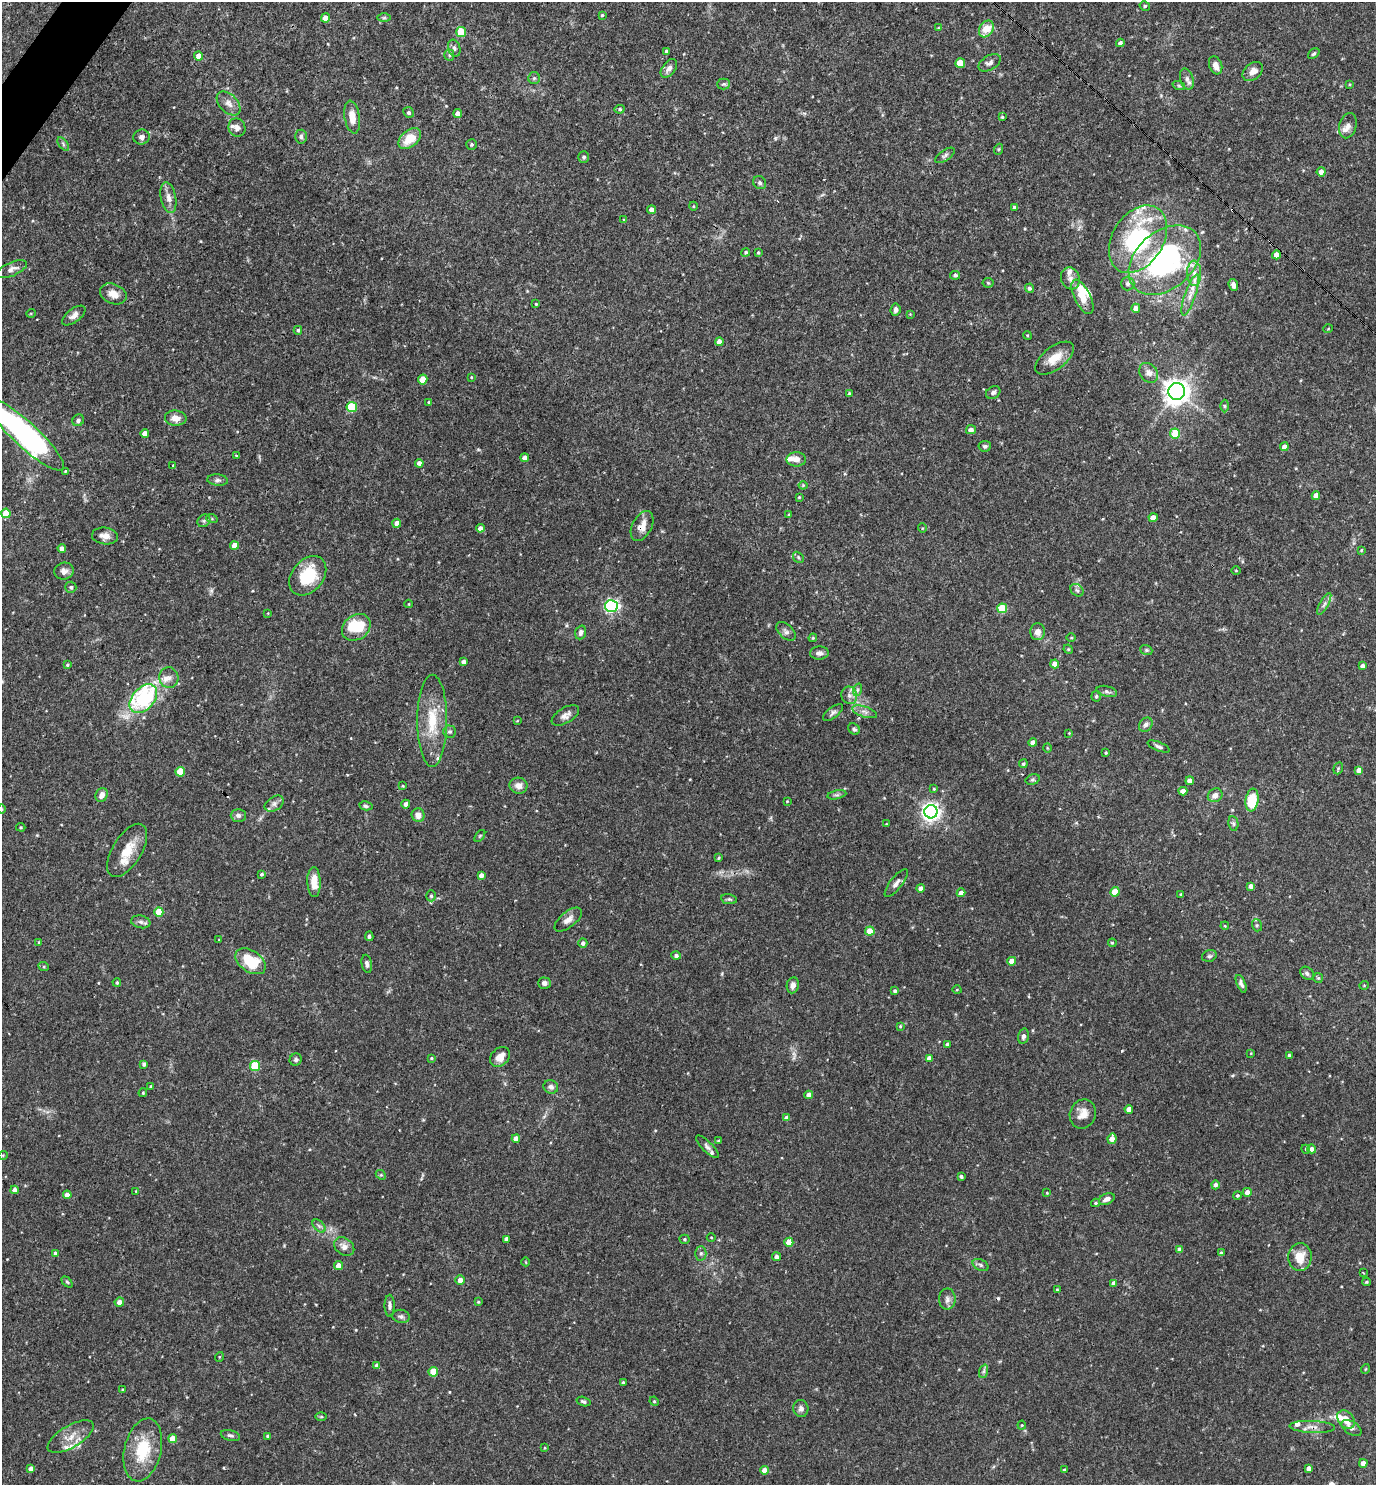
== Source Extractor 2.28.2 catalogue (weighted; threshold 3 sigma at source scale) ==
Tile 11 of 4 x 4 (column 3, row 3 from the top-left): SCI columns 2897-4270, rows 1484-2966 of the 5935 x 5931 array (HDU 1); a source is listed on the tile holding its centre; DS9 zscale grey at full resolution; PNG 1378 x 1487 px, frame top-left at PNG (2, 2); each listed source drawn as its Kron ellipse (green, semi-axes under 4 px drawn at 4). Shown black and unused: <1% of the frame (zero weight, under 3 of 4 exposures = <1% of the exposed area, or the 3 px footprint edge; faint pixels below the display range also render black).
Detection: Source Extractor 2.28.2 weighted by HDU 2 'WHT'; one run over the whole footprint, this tile lists its part. Background 0.0714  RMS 0.0036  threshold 0.0162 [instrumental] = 3 sigma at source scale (4.5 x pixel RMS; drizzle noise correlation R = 1.50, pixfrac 1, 0.05/0.05 arcsec/px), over >= 5 px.
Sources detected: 329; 1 inside a brighter object's white glare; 4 cosmic-ray / hot-pixel residue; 1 long thin detection or spike segment (spike, bleed or trail) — neither listed nor drawn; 14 inside a brighter listed object's ellipse — not listed separately; the other 309 listed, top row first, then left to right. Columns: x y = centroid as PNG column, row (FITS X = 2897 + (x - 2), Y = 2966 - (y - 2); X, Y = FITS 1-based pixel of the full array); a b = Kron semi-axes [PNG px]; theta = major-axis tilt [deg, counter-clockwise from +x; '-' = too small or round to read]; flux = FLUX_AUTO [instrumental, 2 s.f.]
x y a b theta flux
1145 6 5 4 - 0.61
602 15 4 4 - 0.43
325 18 4 4 - 3.3
384 18 6 4 1 0.56
938 28 4 3 - 0.33
986 29 9 6 56 6.8
461 32 5 5 - 11
1120 43 4 4 - 1.3
454 48 8 6 -71 0.99
667 51 3 3 - 0.63
1314 54 6 4 39 0.64
449 55 5 5 - 0.57
199 56 4 4 - 2.5
960 63 5 5 - 10
990 63 12 7 29 1.4
1216 65 9 6 -69 2.2
669 68 10 6 52 1.8
1253 71 11 8 40 2.4
534 78 6 6 - 0.65
1187 79 11 6 -74 1.5
724 84 6 5 - 0.63
1350 84 3 3 - 0.33
1179 86 6 4 -19 0.53
229 103 14 9 -45 2.5
620 109 5 4 - 0.57
409 112 5 5 - 0.89
458 114 4 4 - 2
352 117 16 7 -80 4
1002 117 3 3 - 0.41
1348 126 13 8 75 1.8
237 128 9 8 - 1.6
141 137 8 7 - 1.4
301 137 7 6 - 0.83
410 138 13 8 39 6.8
63 144 7 4 -54 0.66
471 144 5 5 - 0.61
999 149 6 3 70 0.37
945 155 11 5 35 0.93
584 157 6 5 - 0.78
1321 172 4 4 - 2
760 183 7 6 - 0.83
168 198 15 7 -78 2.5
693 206 4 3 - 0.31
1014 207 4 4 - 0.55
651 210 4 4 - 1.8
624 220 4 4 - 0.4
1138 239 37 25 58 48
746 252 4 4 - 0.61
758 253 3 3 - 0.45
1276 255 4 4 - 3.6
1165 260 41 28 42 60
12 269 16 6 23 2
1194 273 13 7 -88 2.6
955 275 5 4 - 0.69
1070 278 11 9 -72 2
988 283 5 5 - 0.47
1128 283 7 7 - 0.92
1233 285 6 4 -72 1.6
1029 288 5 4 - 0.85
113 294 14 9 -23 3.1
1190 295 21 5 71 2.7
1082 297 19 8 -64 6
536 304 4 3 - 0.3
1136 308 4 4 - 2.1
896 310 6 5 - 1
31 313 5 3 - 0.31
910 314 4 4 - 0.28
74 315 14 7 37 1.8
1328 329 5 3 - 0.25
298 330 4 3 - 0.5
1027 335 4 3 - 0.3
719 342 4 4 - 2.2
1055 358 23 11 37 5.6
1149 373 11 8 -49 2
471 377 4 4 - 0.31
423 379 5 4 - 6.4
993 392 7 6 - 0.95
1177 392 8 8 - 310
849 394 4 3 - 0.75
429 402 4 3 - 0.57
1224 406 6 4 -89 0.6
352 407 5 5 - 18
176 418 11 7 -6 2.7
78 420 6 5 - 0.97
971 430 5 4 - 1.8
145 433 4 4 - 2.4
1175 433 5 5 - 13
25 435 51 12 -43 93
985 446 6 5 - 0.74
1284 447 4 4 - 2
236 456 3 3 - 0.29
525 458 4 4 - 2
796 459 10 7 0 2.2
419 463 4 4 - 1.6
173 466 3 3 - 0.72
65 471 3 2 - 0.46
218 480 10 5 -4 1
803 485 4 4 - 0.33
1316 495 4 4 - 2.9
799 497 3 3 - 0.33
6 513 5 4 - 7.6
789 515 3 3 - 0.38
1153 518 4 4 - 2.9
212 519 6 4 -19 0.38
204 521 7 5 44 0.79
397 523 4 4 - 2.4
642 526 16 9 62 3.4
480 528 4 4 - 1.5
922 528 4 4 - 0.36
105 536 13 8 -7 2.5
234 545 4 4 - 2.8
62 549 4 4 - 2.2
1361 550 4 3 - 0.31
798 557 6 4 -48 0.58
64 571 10 8 15 1.7
1236 571 4 3 - 0.3
308 576 22 15 51 13
71 587 5 5 - 0.86
1077 590 7 5 -42 0.89
409 604 4 3 - 0.28
1324 604 12 4 60 1.3
611 606 6 6 - 76
1002 608 5 5 - 15
268 613 4 2 - 0.21
356 627 15 12 35 11
786 631 11 7 -43 1.4
581 632 7 5 70 1.5
1038 632 8 7 - 2.4
1071 637 5 3 - 0.35
813 638 4 3 - 0.4
1068 649 5 4 - 0.39
1146 650 6 5 - 0.53
819 653 9 6 2 1.4
464 662 4 4 - 1.3
1055 664 4 4 - 2.4
67 665 4 3 - 0.41
1363 666 4 4 - 1.6
169 678 10 9 - 2.3
857 690 6 4 71 0.63
1107 691 10 5 -13 0.92
849 695 9 8 - 1.7
1096 696 5 5 - 0.6
143 699 17 10 48 37
865 712 13 5 -18 1.5
833 713 12 5 37 1
565 715 15 7 31 2
432 721 46 15 90 13
517 721 4 2 - 0.23
1146 725 8 6 47 1.4
854 729 6 5 - 0.81
450 732 6 6 - 0.75
1069 733 3 3 - 0.29
1033 743 4 4 - 2.6
1159 746 12 4 -21 0.93
1047 748 4 3 - 0.29
1106 753 3 3 - 0.33
1023 764 4 4 - 0.59
1338 768 6 4 70 0.49
1359 770 4 4 - 1.8
180 772 5 4 - 9.8
1033 779 7 5 17 0.67
1190 781 4 4 - 2.1
403 786 3 3 - 0.29
518 786 9 8 - 2.3
934 789 4 3 - 0.34
1183 791 4 4 - 2.7
102 795 7 5 63 2.3
837 795 9 4 12 0.79
1215 795 7 6 - 2.3
1252 800 11 6 81 13
787 801 3 2 - 0.27
274 804 10 7 33 1.4
406 804 4 4 - 1.4
366 806 6 4 -12 0.67
2 809 5 3 - 0.33
931 812 6 6 - 170
238 815 7 6 - 1.2
418 815 7 6 - 2.6
1233 823 7 5 -82 0.71
886 824 4 4 - 0.3
21 827 5 4 - 0.39
480 836 7 3 53 0.44
127 850 30 14 58 7.9
719 858 4 3 - 0.4
261 874 3 3 - 0.58
481 875 4 4 - 1.7
314 882 15 6 -88 4.9
896 883 17 6 52 1.7
1251 886 4 4 - 1.8
921 888 4 4 - 2.2
1115 892 4 4 - 8.9
961 893 4 4 - 2.2
1181 894 4 3 - 0.35
431 896 5 4 - 0.71
729 899 8 5 -10 0.71
159 912 4 4 - 11
568 920 16 7 39 2.3
141 922 10 6 -11 1.2
1257 925 6 5 - 0.56
1225 926 4 3 - 0.3
870 931 4 4 - 5.9
369 936 5 3 - 0.75
219 940 3 3 - 0.27
39 942 4 2 - 0.27
583 943 4 4 - 1.2
1112 943 4 3 - 0.42
676 956 4 4 - 0.98
1209 956 7 5 16 0.72
250 961 17 10 -35 13
1012 961 4 4 - 5
367 964 9 5 -80 1.2
44 967 5 3 - 0.39
1307 973 7 6 - 0.95
1318 978 5 5 - 0.44
117 982 4 3 - 0.52
544 983 6 5 - 1.3
1241 984 9 4 -68 1.1
793 985 8 6 79 1.7
1364 985 5 3 - 0.26
957 990 5 3 - 0.31
895 991 4 4 - 0.74
900 1026 4 3 - 0.32
1023 1036 8 5 74 1.2
947 1044 4 4 - 0.97
1251 1053 3 3 - 0.24
1289 1055 3 3 - 0.55
500 1057 11 8 45 3.4
431 1058 4 3 - 0.4
929 1058 4 4 - 1.8
296 1060 6 5 - 0.78
144 1064 4 4 - 0.92
255 1066 5 5 - 19
151 1086 3 3 - 0.37
551 1087 7 6 - 1.2
143 1093 4 3 - 0.35
809 1095 4 4 - 3.2
1129 1109 4 4 - 2.4
1083 1114 15 13 68 3.8
787 1118 4 4 - 2.2
516 1139 4 4 - 2.3
1112 1139 5 4 - 2.7
719 1141 4 3 - 0.52
707 1147 15 5 -44 1.1
1306 1149 4 4 - 0.42
1312 1149 4 4 - 1.7
3 1155 5 3 - 0.28
381 1175 5 4 - 0.47
961 1176 3 3 - 0.7
1215 1185 4 4 - 0.98
15 1190 4 4 - 1.8
136 1191 3 3 - 0.27
1247 1192 4 4 - 2.2
1047 1193 3 2 - 0.27
67 1195 4 4 - 2.6
1237 1195 4 4 - 0.57
1107 1199 8 5 22 1.8
1095 1203 4 3 - 0.51
319 1226 8 4 -45 0.83
711 1237 4 3 - 0.28
507 1239 4 3 - 1.1
684 1239 5 4 - 0.54
789 1242 4 4 - 5.5
344 1247 11 8 -36 2.2
1180 1250 4 4 - 1.8
55 1253 4 4 - 0.63
701 1253 7 5 -89 0.91
1221 1253 4 3 - 0.51
776 1257 4 4 - 1.4
1300 1257 14 11 84 6.6
526 1262 4 2 - 0.27
981 1265 8 5 -28 0.82
338 1266 4 4 - 2.8
1363 1272 3 2 - 0.29
460 1280 5 4 - 2
67 1282 6 4 -45 0.46
1367 1282 4 3 - 0.43
1114 1283 4 4 - 2
1057 1290 4 3 - 0.41
947 1299 10 8 89 1.6
119 1302 5 4 - 2.1
478 1302 3 3 - 0.35
390 1306 11 5 89 1.1
401 1316 9 6 -9 1
219 1357 5 3 - 0.31
377 1366 4 4 - 1.9
1365 1369 5 3 - 0.27
984 1371 7 4 71 0.74
433 1372 5 5 - 7.9
623 1382 3 3 - 0.51
122 1390 3 3 - 0.29
584 1401 7 4 -16 0.81
654 1401 5 4 - 0.38
801 1409 8 7 - 1.3
321 1417 6 4 0 0.44
1346 1420 10 7 -49 4.6
1022 1425 4 4 - 0.35
1312 1427 23 6 -2 2.4
1351 1428 11 6 -32 1.3
230 1435 10 5 -14 0.95
268 1436 4 3 - 0.81
71 1437 26 11 30 5.1
173 1439 4 4 - 5.3
545 1448 4 2 - 0.26
143 1450 32 18 76 14
1363 1463 4 4 - 2.6
1309 1468 4 4 - 1.7
31 1469 4 4 - 2.6
765 1470 4 4 - 3.3
1064 1470 4 3 - 0.65
Overlapping masked pixels (flux is a lower limit): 2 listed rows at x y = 642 526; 1312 1427
Isophote crosses this tile's border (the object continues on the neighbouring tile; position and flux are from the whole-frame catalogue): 2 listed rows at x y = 25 435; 2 809